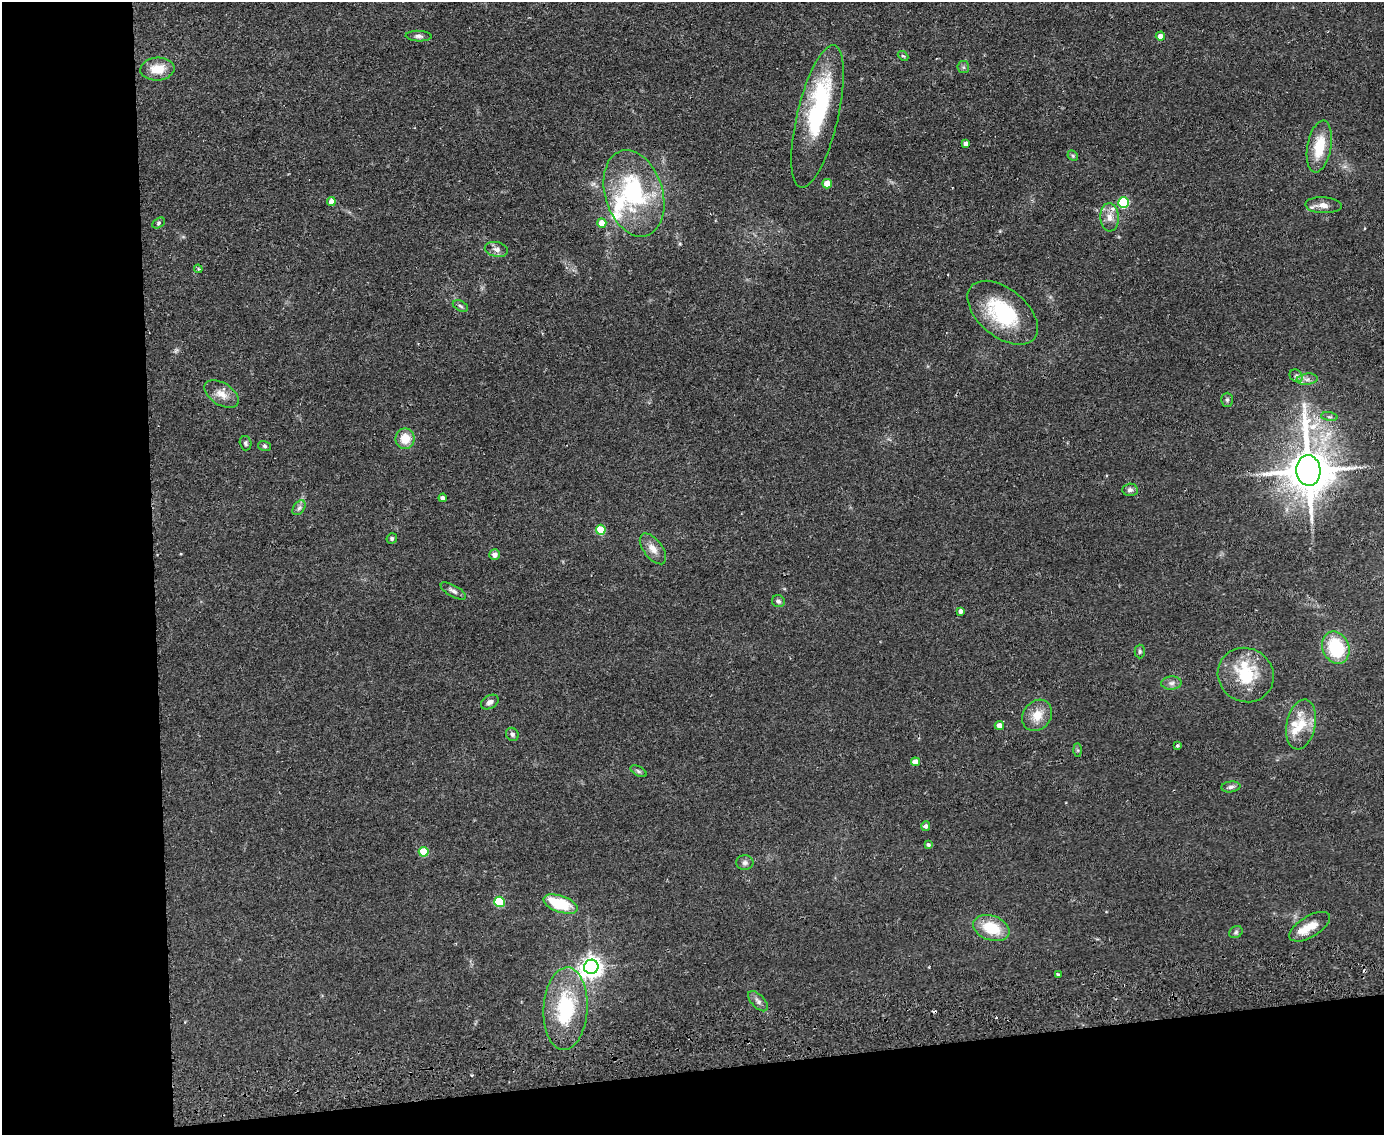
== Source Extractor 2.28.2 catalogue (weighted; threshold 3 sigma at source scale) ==
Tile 10 of 3 x 4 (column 1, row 4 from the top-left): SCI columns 136-1517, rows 57-1189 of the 4520 x 4643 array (HDU 1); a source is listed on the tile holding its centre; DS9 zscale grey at full resolution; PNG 1386 x 1137 px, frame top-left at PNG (2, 2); each listed source drawn as its Kron ellipse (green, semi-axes under 4 px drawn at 4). Shown black and unused: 17% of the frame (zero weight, under 2 of 3 exposures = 3% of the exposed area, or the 3 px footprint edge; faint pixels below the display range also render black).
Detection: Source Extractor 2.28.2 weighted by HDU 2 'WHT'; one run over the whole footprint, this tile lists its part. Background 0.0804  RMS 0.0083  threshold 0.0372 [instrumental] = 3 sigma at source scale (4.5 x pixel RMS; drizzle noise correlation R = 1.50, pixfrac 1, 0.05/0.05 arcsec/px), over >= 5 px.
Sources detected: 76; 1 inside a brighter object's white glare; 2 cosmic-ray / hot-pixel residue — neither listed nor drawn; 6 inside a brighter listed object's ellipse — not listed separately; the other 67 listed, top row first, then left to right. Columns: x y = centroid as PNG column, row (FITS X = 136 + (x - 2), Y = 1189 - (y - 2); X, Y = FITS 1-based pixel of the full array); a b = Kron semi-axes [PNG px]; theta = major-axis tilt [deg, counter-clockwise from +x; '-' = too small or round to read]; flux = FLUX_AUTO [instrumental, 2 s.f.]
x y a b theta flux
419 36 13 5 -3 2.6
1160 36 5 4 - 4.4
903 56 6 3 -42 0.97
963 67 6 6 - 1.4
157 69 17 11 5 15
818 116 73 20 77 83
966 144 4 4 - 3.4
1319 147 26 12 80 24
1073 156 6 4 -46 1.1
827 184 5 4 - 14
634 193 44 29 -73 87
331 202 4 4 - 6.5
1124 203 5 5 - 71
1323 205 18 8 -2 6.6
1109 217 14 9 -88 7.8
158 223 7 5 29 1.3
602 223 5 4 - 9.3
496 249 12 7 -12 4.2
198 269 4 4 - 1.1
460 306 8 5 -28 1.7
1003 313 41 24 -39 59
1296 376 7 6 - 2.2
1307 379 10 5 7 3.5
222 394 19 11 -31 8.8
1227 400 7 5 90 1.6
1329 417 8 4 -8 1.6
405 439 10 9 - 13
246 443 7 5 -75 1.7
265 446 6 5 - 1.5
1308 470 15 12 -86 3400
1130 490 7 6 - 2.4
443 498 4 4 - 2.7
299 508 8 5 53 2.3
601 530 5 5 - 25
392 538 5 5 - 1.2
653 549 18 9 -52 7.5
495 555 5 5 - 4.5
453 591 14 5 -29 3
778 601 6 6 - 2
961 611 4 4 - 3.3
1336 648 17 13 -68 43
1140 651 7 5 -88 1.4
1246 675 28 26 -33 38
1171 683 10 6 1 3
490 702 9 6 29 3.5
1037 715 17 14 51 12
1301 724 25 14 78 19
999 725 4 4 - 6.2
512 734 7 6 - 2.1
1177 746 3 3 - 1.6
1078 750 7 4 -89 1.3
915 762 4 4 - 8.2
638 771 9 4 -28 1.6
1231 787 9 5 7 2.7
926 826 4 4 - 2.9
928 845 4 4 - 1.5
424 852 5 5 - 29
745 863 9 7 0 2.8
500 902 5 5 - 43
560 904 18 8 -19 31
1310 927 23 10 31 13
991 928 19 12 -20 26
1236 932 7 5 28 1.7
591 967 7 7 - 550
1058 974 4 3 - 1.1
758 1001 12 6 -46 3.3
565 1009 41 22 87 58